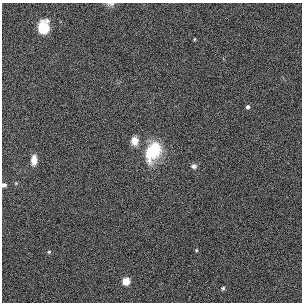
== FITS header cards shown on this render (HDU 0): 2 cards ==
NAXIS1  =                  300
NAXIS2  =                  300

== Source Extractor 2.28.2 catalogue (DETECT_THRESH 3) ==
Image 300 x 300 px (HDU 0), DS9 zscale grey, 1 PNG px = 1 image px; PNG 304 x 304 px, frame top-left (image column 1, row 300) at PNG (2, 3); no overlay
Background 0.00592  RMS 0.028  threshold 0.0837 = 3 sigma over >= 5 px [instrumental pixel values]
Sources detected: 14; all 14 listed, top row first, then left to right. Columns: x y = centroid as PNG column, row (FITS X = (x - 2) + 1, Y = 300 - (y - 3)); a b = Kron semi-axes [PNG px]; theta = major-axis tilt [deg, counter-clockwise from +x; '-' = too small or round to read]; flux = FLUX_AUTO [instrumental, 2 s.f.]
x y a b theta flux
110 4 12 5 3 5.5
44 28 7 6 - 240
194 39 4 3 - 1.8
248 107 5 4 - 4.8
135 141 10 8 -88 17
153 152 26 17 61 80
34 160 14 8 86 16
194 166 7 6 - 5.7
16 183 5 4 - 2
4 185 5 5 - 4.6
196 250 4 4 - 1.7
49 252 5 4 - 2.2
126 281 5 5 - 46
223 288 4 3 - 2.5
At the frame edge (FLAGS 8, measured only in part): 2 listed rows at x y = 110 4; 4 185